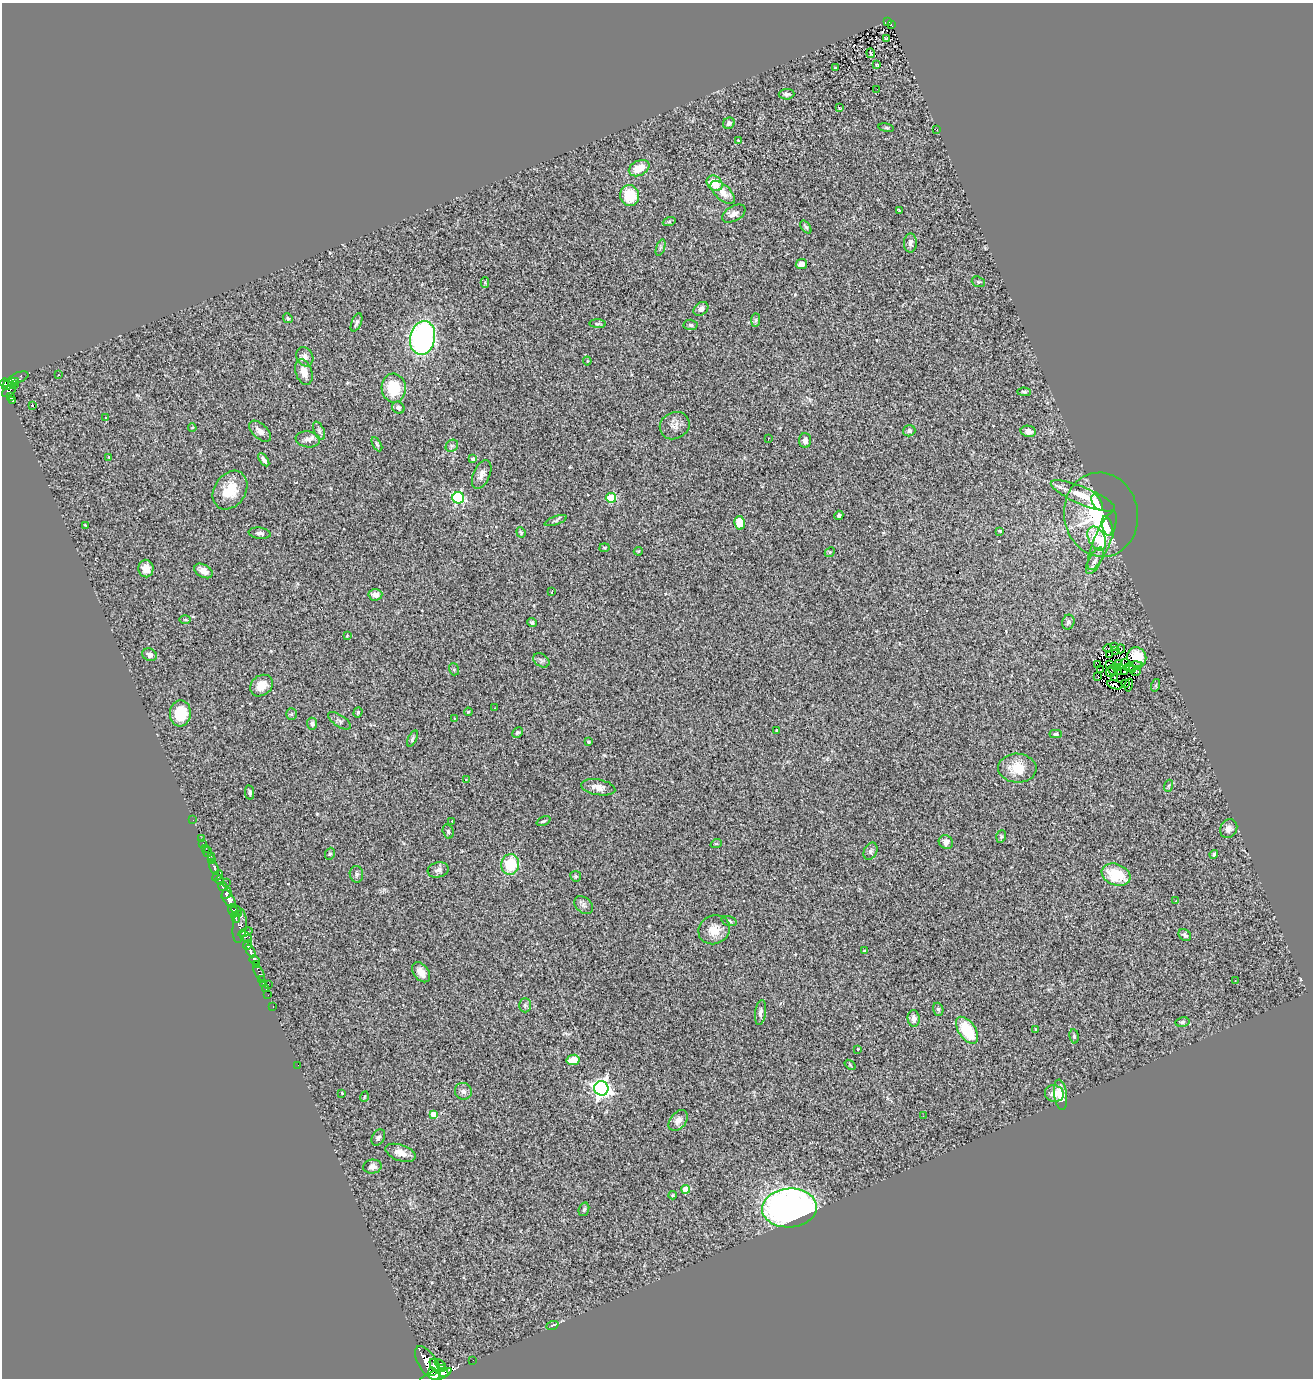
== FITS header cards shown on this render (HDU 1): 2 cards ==
NAXIS1  =                 1311
NAXIS2  =                 1376

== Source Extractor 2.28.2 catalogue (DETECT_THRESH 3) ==
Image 1311 x 1376 px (HDU 1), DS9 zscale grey, 1 PNG px = 1 image px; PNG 1315 x 1380 px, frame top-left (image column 1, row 1376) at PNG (2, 3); each listed source drawn as its Kron ellipse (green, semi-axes under 4 px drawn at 4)
Background 0.839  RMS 0.12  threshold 0.375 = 3 sigma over >= 5 px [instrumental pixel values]
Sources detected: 234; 4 with non-positive FLUX_AUTO (blend fragments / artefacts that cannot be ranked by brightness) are neither listed nor drawn; the other 230 listed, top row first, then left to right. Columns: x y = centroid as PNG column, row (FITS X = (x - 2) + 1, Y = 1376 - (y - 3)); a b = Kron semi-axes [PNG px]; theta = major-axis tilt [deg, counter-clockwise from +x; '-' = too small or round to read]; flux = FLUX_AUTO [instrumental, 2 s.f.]
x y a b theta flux
888 21 3 2 - 6.7
891 25 3 3 - 10
887 38 4 2 - 7.7
871 53 5 2 - 8.1
877 64 3 2 - 6.4
836 68 3 3 - 13
877 89 2 2 - 9.3
786 94 8 5 3 25
839 108 3 2 - 7.1
729 123 6 5 - 20
886 128 8 4 -9 10
937 129 3 2 - 7.3
738 140 3 3 - 7.2
639 168 11 7 25 140
715 183 9 7 -43 140
723 192 15 7 -43 93
630 195 10 9 - 260
899 210 3 2 - 8.1
734 214 13 7 30 48
669 222 6 4 19 11
806 227 7 3 -55 13
910 243 9 6 89 36
660 248 8 3 71 16
801 264 6 5 - 44
485 282 5 4 - 9.3
978 282 7 5 -20 16
701 309 8 6 40 32
288 318 5 4 - 10
756 320 7 4 89 15
356 322 9 5 67 23
598 324 8 3 -4 12
690 325 7 5 -4 17
423 338 17 12 80 2200
305 357 10 8 -63 43
587 361 4 4 - 9.4
304 372 13 8 -72 78
58 375 4 2 - 5
19 377 10 5 21 91
5 383 4 3 - 280
10 384 9 4 25 350
14 385 4 3 - 140
394 388 14 12 -86 300
9 391 8 4 36 340
1024 392 6 4 -1 15
10 396 3 3 - 100
12 400 4 3 - 31
32 405 3 2 - 5.9
398 408 6 5 - 26
105 418 3 2 - 12
675 426 15 13 29 61
192 428 4 2 - 6
260 431 13 7 -43 54
319 431 10 5 -66 23
909 431 6 5 - 18
1028 431 8 5 -10 66
768 438 4 3 - 6.5
308 439 12 8 -9 39
805 441 7 6 - 43
377 444 8 4 -60 13
452 446 7 5 44 19
109 457 3 2 - 11
473 459 4 3 - 25
264 460 8 4 -54 36
482 475 15 8 66 54
230 490 21 15 56 210
1083 496 34 8 -23 200
458 498 6 5 - 1100
611 498 5 5 - 280
1097 502 9 4 -62 91
839 515 4 4 - 16
1101 515 42 37 -81 820
556 521 11 3 19 17
740 523 7 5 -76 140
85 525 3 2 - 5.8
1107 526 10 5 -75 77
1000 531 4 3 - 8
521 532 5 4 - 11
260 533 11 5 -7 27
1097 538 13 8 -62 140
1102 541 31 8 67 190
604 548 5 4 - 8.1
638 551 5 4 - 8.6
830 552 5 4 - 9.5
1095 561 14 6 63 44
146 568 9 7 -88 76
203 571 10 6 -30 56
552 591 3 2 - 14
375 595 7 5 4 49
185 619 5 3 - 8.5
1068 622 7 6 - 26
532 623 5 4 - 14
347 636 3 2 - 5.4
1114 647 2 2 - 14
1108 649 4 2 - 17
1121 649 4 2 - 19
1116 651 3 2 - 2.4
150 655 7 6 - 34
1110 655 3 3 - 1.4
1137 657 10 9 - 150
541 660 9 6 -34 23
1119 663 4 2 - 6.5
1126 663 4 2 - 0.58
1109 664 3 2 - 20
1097 665 3 2 - 35
1133 666 10 4 11 12
1117 667 2 2 - 6.8
454 669 6 5 - 12
1132 669 3 2 - 12
1100 670 2 2 - 6.8
1113 670 5 2 - 0.53
1118 671 2 2 - 6.8
1124 671 3 2 - 6.6
1136 671 5 4 - 22
1111 672 5 4 - 2.2
1098 677 2 2 - 5.1
1114 678 3 2 - 6.8
1125 683 4 2 - 7.8
1115 685 8 4 -14 19
1129 685 6 3 75 14
1156 685 6 4 72 12
261 686 12 10 39 120
495 708 3 3 - 8.9
468 712 4 4 - 8.7
180 713 13 10 85 260
358 713 5 4 - 12
291 714 5 5 - 12
454 718 2 2 - 4.8
339 721 13 6 -34 27
312 724 6 5 - 28
776 730 4 3 - 8
517 732 6 5 - 15
1056 734 6 4 3 14
412 738 9 4 64 16
588 742 3 3 - 13
1017 768 19 14 -3 180
466 779 4 3 - 5.6
1168 786 6 4 70 9.8
598 787 17 7 -10 70
250 792 7 4 -79 18
193 820 2 2 - 8.5
452 821 3 3 - 40
544 821 7 3 23 13
1229 829 10 8 60 44
448 831 7 5 -74 18
1001 836 6 5 - 14
201 839 3 3 - 8.3
946 842 7 6 - 58
203 843 3 2 - 7.4
716 844 5 3 - 8.1
205 848 3 2 - 14
870 851 9 6 65 25
208 852 5 3 - 25
330 854 6 4 68 13
1214 854 5 4 - 14
211 856 3 2 - 16
211 860 3 2 - 81
510 864 10 9 - 310
214 868 7 3 -67 210
438 870 11 7 14 33
356 874 8 6 -81 21
1116 875 15 10 -21 290
218 876 6 4 47 320
576 876 5 5 - 12
220 880 4 4 - 540
227 882 3 2 - 7.3
223 887 4 4 - 560
226 894 6 3 49 460
229 899 10 5 -59 1900
1176 901 3 2 - 8.1
584 905 10 7 -41 33
233 910 6 4 -70 580
237 911 7 3 -48 370
236 917 6 4 -84 320
729 921 8 4 -16 17
240 926 17 7 84 410
714 930 16 14 27 130
245 932 7 3 19 510
1185 935 7 5 -40 20
246 937 7 4 -34 520
248 945 5 3 - 300
250 951 7 4 -63 780
864 951 4 3 - 7.6
255 960 5 4 - 570
256 964 3 3 - 290
421 972 11 7 -53 65
259 973 9 3 -59 110
262 979 2 2 - 13
1235 980 3 2 - 64
263 983 2 2 - 12
268 984 2 2 - 51
266 989 3 2 - 7.9
268 995 2 2 - 12
525 1005 7 6 - 18
273 1006 3 2 - 7.4
938 1009 6 5 - 15
760 1012 13 5 83 31
914 1018 8 6 -85 54
1183 1022 7 4 9 16
1036 1029 4 3 - 7.7
967 1030 15 8 -55 340
1074 1036 7 5 -81 15
858 1049 3 3 - 9.3
573 1060 7 5 11 130
298 1065 2 2 - 6.2
850 1065 6 3 -38 7.3
601 1088 7 7 - 3500
463 1091 9 8 - 29
342 1093 3 3 - 6.1
1054 1094 9 8 - 66
1061 1095 15 6 -82 120
364 1097 5 3 - 7.4
433 1114 4 4 - 120
923 1116 3 2 - 6.5
678 1120 11 8 51 54
378 1138 9 6 59 25
401 1153 16 8 -19 73
372 1167 9 7 5 40
686 1189 4 4 - 200
672 1195 4 4 - 8.7
789 1208 27 19 3 3700
584 1209 7 5 71 16
552 1325 6 2 22 7.2
473 1360 2 2 - 7.4
428 1363 19 9 -58 4200
440 1364 6 4 -43 500
435 1366 7 4 -60 1100
443 1368 4 3 - 210
432 1372 3 2 - 980
443 1373 5 4 - 1100
435 1376 18 5 23 2900
At the frame edge (FLAGS 8, measured only in part): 1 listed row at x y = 435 1376
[4 non-positive-flux detections neither listed nor drawn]